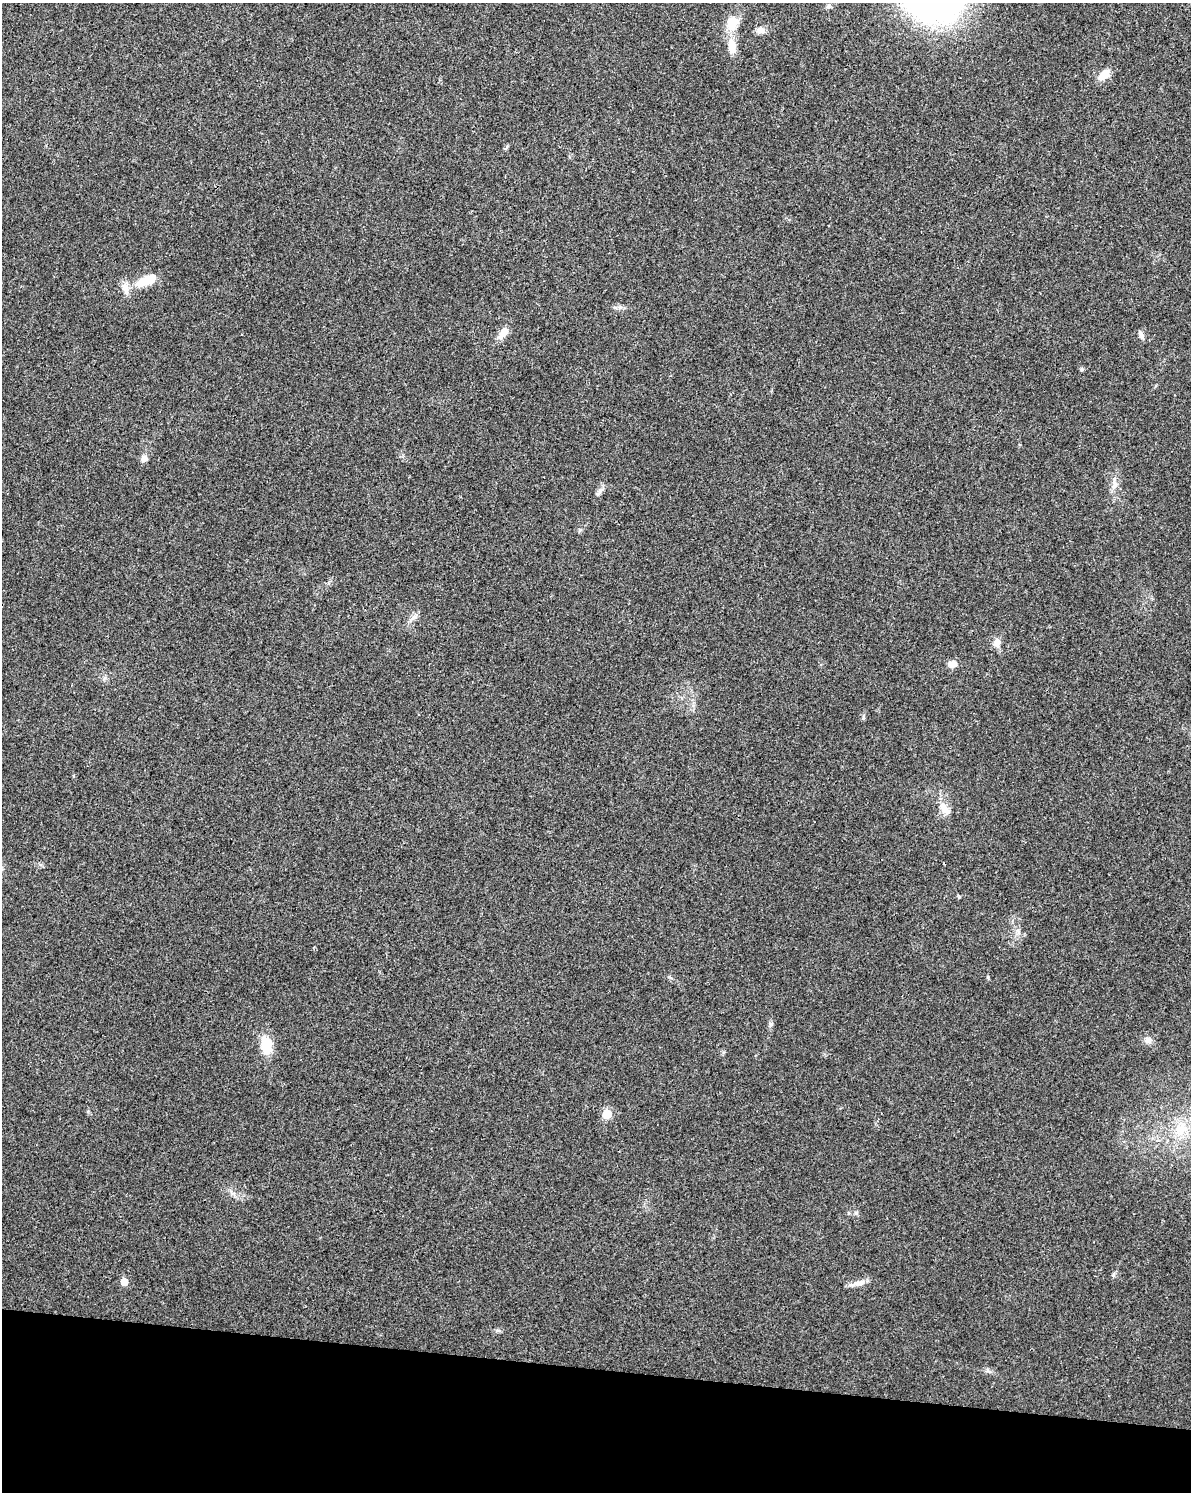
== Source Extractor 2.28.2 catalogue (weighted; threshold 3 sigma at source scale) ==
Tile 11 of 4 x 3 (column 3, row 3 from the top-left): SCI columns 2396-3584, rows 241-1730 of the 4784 x 4997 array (HDU 1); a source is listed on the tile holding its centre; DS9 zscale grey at full resolution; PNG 1193 x 1494 px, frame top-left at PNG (2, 3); no overlay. Shown black and unused: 8% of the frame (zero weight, under 3 of 4 exposures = <1% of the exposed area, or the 3 px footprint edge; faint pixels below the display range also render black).
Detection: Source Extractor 2.28.2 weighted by HDU 2 'WHT'; one run over the whole footprint, this tile lists its part. Background 0.0199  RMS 0.0029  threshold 0.0129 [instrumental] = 3 sigma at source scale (4.5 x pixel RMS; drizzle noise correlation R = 1.50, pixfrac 1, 0.0396/0.0396 arcsec/px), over >= 5 px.
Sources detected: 23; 1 inside a brighter listed object's ellipse — not listed separately; the other 22 listed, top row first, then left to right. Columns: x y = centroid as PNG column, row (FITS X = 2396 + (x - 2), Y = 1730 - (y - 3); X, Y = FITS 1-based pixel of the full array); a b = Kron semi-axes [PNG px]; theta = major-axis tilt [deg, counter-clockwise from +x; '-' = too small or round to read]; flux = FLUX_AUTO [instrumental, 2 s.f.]
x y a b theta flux
732 23 19 15 65 5.2
761 30 11 8 -14 1.6
732 46 21 11 -83 4.1
1104 75 14 8 42 3.8
147 280 27 10 24 6.8
503 333 18 8 50 2.8
1141 335 12 5 -67 0.98
144 458 9 7 65 1.4
1115 486 10 7 42 1.4
600 490 8 6 80 1
997 643 10 9 - 2.1
952 664 10 7 3 1.9
944 808 20 10 -56 3.1
988 977 6 4 90 0.32
1148 1040 9 9 - 1.3
266 1045 17 11 -84 7.5
607 1114 6 6 - 9.7
1181 1129 24 15 51 8
856 1213 7 4 19 0.43
124 1282 6 5 - 3.3
859 1283 22 7 12 2.1
498 1330 7 4 -2 0.55
Unlisted compact peaks at least as high as the median listed source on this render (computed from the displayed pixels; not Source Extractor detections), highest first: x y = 771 1024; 863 718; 1113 1275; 1081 369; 620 307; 959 897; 507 146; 580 530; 987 1370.